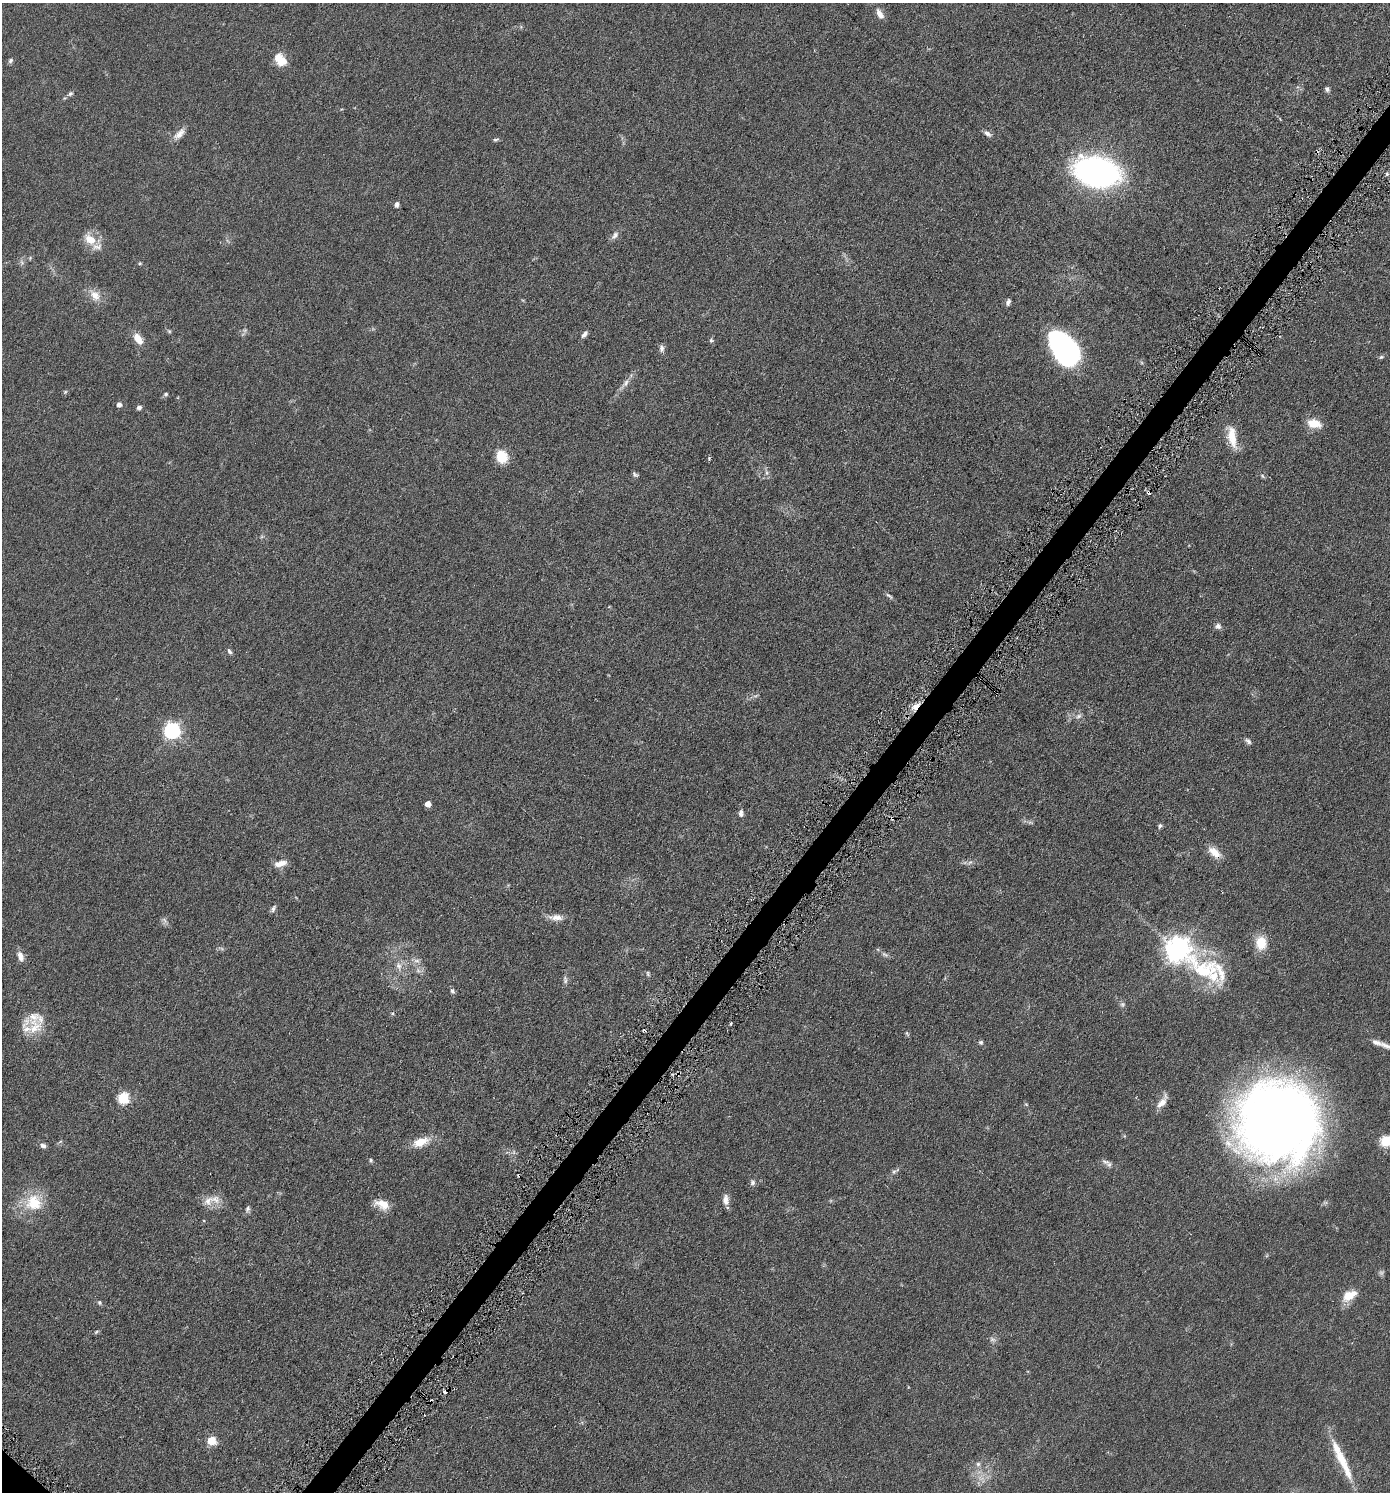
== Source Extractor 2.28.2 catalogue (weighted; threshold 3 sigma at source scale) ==
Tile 10 of 4 x 4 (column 2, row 3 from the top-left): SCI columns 1542-2929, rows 1511-3000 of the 6001 x 5996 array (HDU 1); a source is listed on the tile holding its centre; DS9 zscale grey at full resolution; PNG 1392 x 1494 px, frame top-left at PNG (2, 3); no overlay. Shown black and unused: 2% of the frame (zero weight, under 3 of 6 exposures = <1% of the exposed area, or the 3 px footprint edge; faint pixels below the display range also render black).
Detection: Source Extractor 2.28.2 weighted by HDU 2 'WHT'; one run over the whole footprint, this tile lists its part. Background 0.0567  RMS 0.0059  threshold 0.0242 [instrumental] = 3 sigma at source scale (4.09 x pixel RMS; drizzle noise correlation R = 1.36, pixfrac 0.8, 0.05/0.05 arcsec/px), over >= 5 px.
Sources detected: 109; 6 too faint to see at this stretch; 1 inside a brighter object's white glare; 3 cosmic-ray / hot-pixel residue — not listed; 6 inside a brighter listed object's ellipse — not listed separately; the other 93 listed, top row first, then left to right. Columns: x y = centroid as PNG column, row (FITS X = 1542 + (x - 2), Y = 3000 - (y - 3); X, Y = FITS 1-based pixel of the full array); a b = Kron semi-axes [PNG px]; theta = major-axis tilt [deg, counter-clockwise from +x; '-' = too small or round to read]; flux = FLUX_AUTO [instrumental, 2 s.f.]
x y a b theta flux
880 14 13 7 -60 3.6
280 60 15 11 -57 8.8
10 61 7 5 47 1.2
1327 89 6 5 - 1.4
70 94 7 6 - 1.2
179 134 20 8 44 4.1
988 134 11 6 -35 1.8
496 140 8 4 10 0.9
1096 172 34 21 -11 190
1387 174 5 5 - 0.94
397 204 6 5 - 1.6
615 235 13 7 52 2.2
90 239 18 12 -40 7.7
22 263 8 5 -59 1.2
140 263 6 4 0 0.66
95 295 17 12 -47 5.8
1008 302 8 5 68 1.6
169 331 7 4 -45 0.74
584 334 9 5 52 1.9
138 339 14 8 -56 5.8
711 340 6 6 - 0.88
661 348 10 6 -88 1.7
1069 351 22 20 49 96
1381 357 6 5 - 0.83
625 383 20 6 51 3.6
65 392 6 5 - 0.68
166 394 6 5 - 0.98
119 404 5 4 - 2.5
139 408 6 5 - 1.3
1314 424 15 9 -12 8.4
1232 437 30 10 -79 9.6
502 456 12 10 -64 12
709 459 4 3 - 0.72
767 473 8 6 -73 1.5
635 475 8 5 -43 1
1262 476 6 4 -60 0.75
889 596 12 4 -37 1.2
1218 626 8 7 - 1.8
229 651 7 5 -56 1.2
915 706 13 7 43 4.3
1078 716 9 5 37 1.5
172 730 7 7 - 150
1248 741 10 6 -39 1.5
428 804 5 4 - 5.3
741 813 9 6 -88 1.8
1031 822 9 3 -21 0.88
1160 826 6 5 - 1.1
1214 852 18 10 -42 6.1
970 862 7 6 - 1.3
280 863 16 7 14 4.4
273 909 10 5 64 1.4
556 917 20 8 -3 4.4
164 920 10 5 -55 1.4
1261 943 13 11 -87 12
1179 950 25 9 -34 550
885 954 11 5 -30 1.5
20 956 13 7 -72 3.3
417 961 10 4 0 1.6
399 966 11 8 -68 3.2
418 970 7 6 - 1.6
648 974 7 4 -80 0.79
565 980 12 5 -81 1.5
452 991 6 5 - 1.4
393 1013 5 3 - 0.64
35 1028 24 18 45 11
644 1030 4 3 - 2.8
907 1033 8 5 -63 0.84
981 1042 6 6 - 0.97
1386 1046 27 7 -23 5.1
677 1074 6 3 -33 0.82
123 1098 6 6 - 40
1162 1102 20 7 54 4.6
1026 1104 6 3 -19 0.57
1278 1122 74 73 - 500
1386 1141 6 5 - 41
421 1142 24 11 21 8.4
43 1146 7 6 - 1.6
371 1160 5 4 - 0.79
1106 1162 11 7 -15 2.1
894 1172 10 5 35 1.4
753 1183 7 7 - 1.4
726 1200 14 8 -85 3.3
208 1201 16 12 37 5.4
34 1203 23 23 - 17
382 1204 18 10 -17 6.7
247 1209 8 6 79 1.3
1349 1295 19 10 31 8.3
100 1303 6 5 - 0.95
993 1339 10 6 -30 1.7
431 1401 5 3 - 0.63
211 1441 5 5 - 21
1342 1461 59 10 -65 17
978 1464 6 6 - 1.3
Overlapping masked pixels (flux is a lower limit): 4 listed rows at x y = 915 706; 1214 852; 677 1074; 431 1401
Isophote crosses this tile's border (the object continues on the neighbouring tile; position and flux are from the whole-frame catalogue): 2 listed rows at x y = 1386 1046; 1386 1141